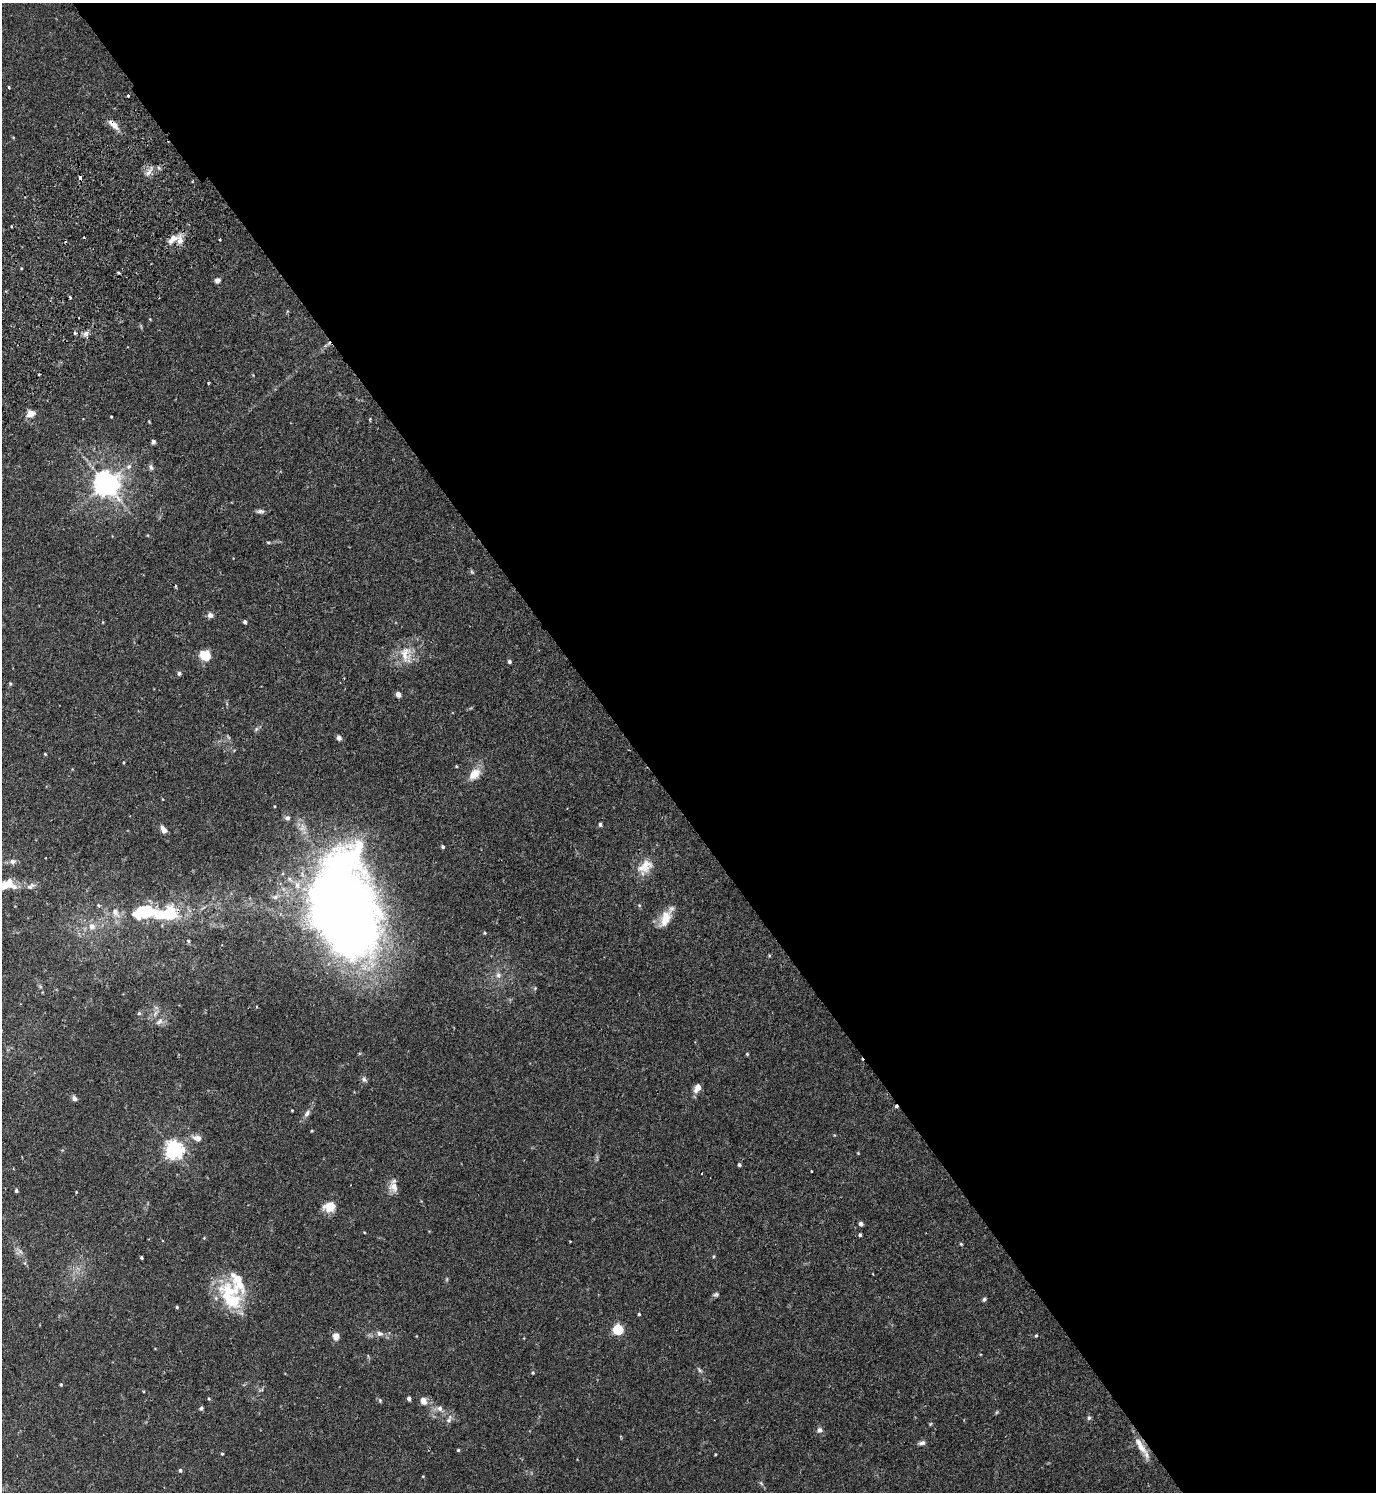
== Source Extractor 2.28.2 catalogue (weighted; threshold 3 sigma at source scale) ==
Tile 8 of 4 x 4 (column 4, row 2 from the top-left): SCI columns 4326-5699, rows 3030-4519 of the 6040 x 6056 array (HDU 1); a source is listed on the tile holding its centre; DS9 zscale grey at full resolution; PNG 1378 x 1494 px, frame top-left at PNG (2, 3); no overlay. Shown black and unused: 54% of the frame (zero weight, under 2 of 3 exposures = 3% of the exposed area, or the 3 px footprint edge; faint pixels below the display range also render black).
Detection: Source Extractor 2.28.2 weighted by HDU 2 'WHT'; one run over the whole footprint, this tile lists its part. Background 0.0354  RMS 0.0034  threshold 0.0155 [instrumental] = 3 sigma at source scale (4.5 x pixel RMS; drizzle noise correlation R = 1.50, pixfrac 1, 0.05/0.05 arcsec/px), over >= 5 px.
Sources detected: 129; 3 too faint to see at this stretch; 2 inside a brighter object's white glare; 5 cosmic-ray / hot-pixel residue — not listed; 7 inside a brighter listed object's ellipse — not listed separately; the other 112 listed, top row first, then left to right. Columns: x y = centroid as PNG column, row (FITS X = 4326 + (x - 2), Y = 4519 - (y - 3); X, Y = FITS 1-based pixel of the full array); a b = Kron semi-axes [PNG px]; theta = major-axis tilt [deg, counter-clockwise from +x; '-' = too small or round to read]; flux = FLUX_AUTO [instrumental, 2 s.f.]
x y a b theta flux
9 87 4 2 - 0.32
128 96 3 3 - 0.83
113 124 16 7 -41 2.8
149 172 15 6 54 1.7
11 226 3 2 - 0.28
84 237 3 2 - 0.41
173 239 17 8 38 3.1
219 240 3 3 - 0.74
21 268 3 3 - 0.25
217 280 6 5 - 1.1
75 333 4 3 - 0.42
86 333 8 5 -75 1.1
39 374 3 2 - 0.44
30 414 10 8 23 2.2
111 417 3 2 - 0.32
369 419 4 3 - 0.44
153 442 4 4 - 1.2
129 466 8 7 - 1.1
151 467 8 5 -71 0.79
106 483 8 7 - 360
260 511 11 5 -1 0.95
268 542 5 3 - 0.38
210 615 6 6 - 1.4
245 622 4 4 - 0.89
405 654 25 15 -89 5.9
205 656 12 10 -32 5.6
509 661 4 4 - 0.64
179 673 5 5 - 0.62
10 683 5 4 - 0.39
398 694 5 4 - 1.6
339 738 6 5 - 1.1
45 754 4 2 - 0.28
124 762 4 3 - 0.27
456 766 4 3 - 0.27
474 774 17 11 45 4.2
287 818 6 6 - 0.91
600 824 5 3 - 0.67
163 829 10 6 -50 1.7
443 847 4 4 - 0.55
12 861 9 6 7 1.3
645 867 24 15 51 5.6
5 885 18 8 28 6.4
31 886 13 7 30 1.2
275 897 9 6 10 1.2
99 905 6 5 - 0.5
639 905 5 4 - 0.34
344 911 96 65 -72 330
115 912 15 9 -58 3
166 914 47 20 8 21
665 918 25 11 65 5.4
92 926 9 8 - 2.3
484 933 5 4 - 0.4
188 941 5 4 - 0.5
769 955 5 4 - 0.3
498 975 8 7 - 1.4
40 986 6 4 -19 0.41
139 1013 5 5 - 0.48
159 1022 12 7 45 1.4
747 1054 4 4 - 0.35
364 1079 8 6 82 0.92
698 1088 10 6 56 2.5
74 1098 6 5 - 1.2
292 1110 3 3 - 0.26
307 1113 12 6 60 1.5
312 1131 3 3 - 0.27
197 1138 12 7 -13 2.1
174 1150 6 6 - 160
858 1153 3 3 - 0.25
739 1165 4 3 - 0.59
811 1171 3 2 - 0.28
701 1173 3 2 - 0.29
393 1187 14 11 -66 2.7
16 1190 3 3 - 0.64
329 1206 14 11 11 4.6
861 1224 4 4 - 1.1
364 1232 4 3 - 0.24
860 1235 4 4 - 0.55
204 1238 4 3 - 0.28
961 1244 4 4 - 0.35
714 1256 5 4 - 0.35
141 1258 3 3 - 0.49
447 1279 6 4 72 0.38
716 1295 8 5 15 0.66
984 1299 6 4 38 0.59
230 1300 43 22 -57 17
177 1307 4 4 - 0.4
639 1314 3 3 - 0.37
618 1329 5 5 - 27
380 1334 9 7 -13 1.3
336 1336 9 7 88 2
1036 1336 4 3 - 0.37
699 1370 9 4 -43 0.62
533 1373 5 4 - 0.44
61 1384 4 3 - 0.38
261 1390 9 3 13 0.54
409 1399 4 4 - 1.1
380 1400 7 5 -70 0.48
423 1401 9 7 -73 2.1
201 1408 5 5 - 0.62
440 1408 8 7 - 1.4
997 1412 6 3 70 0.36
1089 1418 7 5 -80 0.67
449 1420 9 6 62 1.2
820 1430 8 7 - 1.2
922 1443 9 5 11 1
1140 1446 32 8 -60 4.4
458 1450 4 4 - 0.4
222 1454 4 3 - 0.3
715 1454 4 2 - 0.25
180 1470 5 5 - 0.62
423 1476 3 3 - 0.23
761 1483 7 4 -46 0.52
Overlapping masked pixels (flux is a lower limit): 4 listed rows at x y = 113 124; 344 911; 166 914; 1140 1446
Isophote crosses this tile's border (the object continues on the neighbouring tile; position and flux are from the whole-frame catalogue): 1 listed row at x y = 5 885